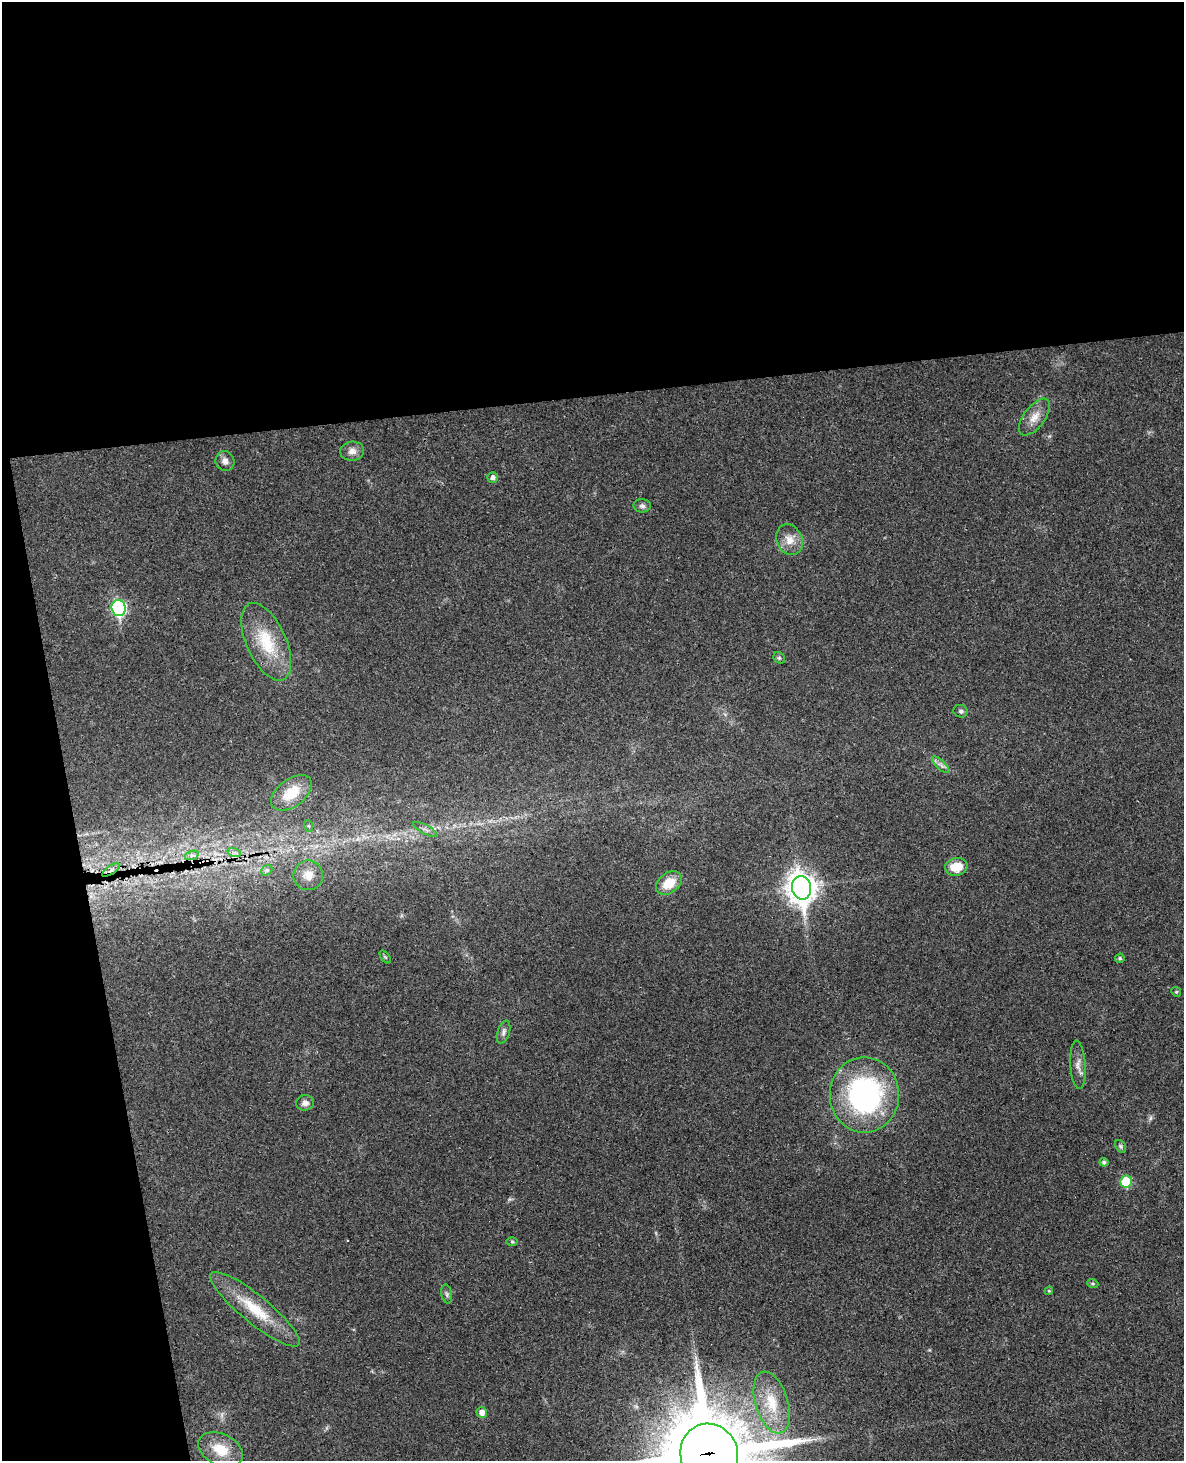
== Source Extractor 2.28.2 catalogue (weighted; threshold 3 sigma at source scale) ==
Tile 1 of 4 x 3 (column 1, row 1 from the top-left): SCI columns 61-1242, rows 3172-4630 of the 4844 x 4777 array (HDU 1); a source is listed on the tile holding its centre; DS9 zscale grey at full resolution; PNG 1186 x 1463 px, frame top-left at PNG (2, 2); each listed source drawn as its Kron ellipse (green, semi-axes under 4 px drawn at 4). Shown black and unused: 33% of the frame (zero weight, under 3 of 4 exposures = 6% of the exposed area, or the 3 px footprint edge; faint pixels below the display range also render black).
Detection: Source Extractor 2.28.2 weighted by HDU 2 'WHT'; one run over the whole footprint, this tile lists its part. Background 0.035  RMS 0.0042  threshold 0.0187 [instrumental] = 3 sigma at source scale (4.5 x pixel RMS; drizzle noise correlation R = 1.50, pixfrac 1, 0.05/0.05 arcsec/px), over >= 5 px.
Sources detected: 43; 1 too faint to see at this stretch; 1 cosmic-ray / hot-pixel residue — neither listed nor drawn; the other 41 listed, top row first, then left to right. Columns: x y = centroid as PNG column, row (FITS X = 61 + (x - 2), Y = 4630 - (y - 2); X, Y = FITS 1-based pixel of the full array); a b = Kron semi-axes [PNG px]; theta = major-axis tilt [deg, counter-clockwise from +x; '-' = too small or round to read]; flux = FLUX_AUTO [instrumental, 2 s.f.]
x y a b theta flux
1034 417 21 10 53 4.9
352 451 12 9 4 2.7
225 461 10 9 - 2.1
493 477 5 5 - 1.6
642 506 8 7 - 1.3
789 540 16 12 -64 5
119 608 8 7 - 68
266 642 42 20 -65 18
779 658 6 5 - 0.69
961 711 7 6 - 0.97
941 765 11 4 -43 1.5
291 793 23 13 37 12
309 826 6 4 -70 0.56
425 829 13 4 -28 1.5
234 852 7 4 -18 0.99
192 855 7 4 19 1
956 867 11 8 9 7.7
111 870 10 3 35 1.1
267 870 6 4 43 0.8
308 875 15 14 - 4.7
669 883 14 10 38 8.9
802 888 12 9 -80 520
385 957 7 4 -52 0.59
1120 958 5 4 - 0.75
1176 992 5 4 - 0.52
504 1032 12 6 72 1.5
1078 1065 24 7 -86 3.2
864 1095 38 34 -90 84
305 1103 9 7 7 2.2
1121 1146 7 5 -57 0.77
1104 1162 4 4 - 1
1126 1182 6 5 - 16
512 1242 6 4 -1 0.48
1093 1284 5 3 - 0.47
1049 1291 4 4 - 0.41
447 1294 9 5 -77 0.99
255 1309 56 14 -39 17
772 1403 32 16 -73 14
482 1412 5 5 - 2.5
220 1450 24 15 -26 10
709 1454 30 28 -67 5500
Overlapping masked pixels (flux is a lower limit): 4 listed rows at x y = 192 855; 111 870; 802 888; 709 1454
Isophote crosses this tile's border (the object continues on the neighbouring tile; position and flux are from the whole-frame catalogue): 1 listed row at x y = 709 1454